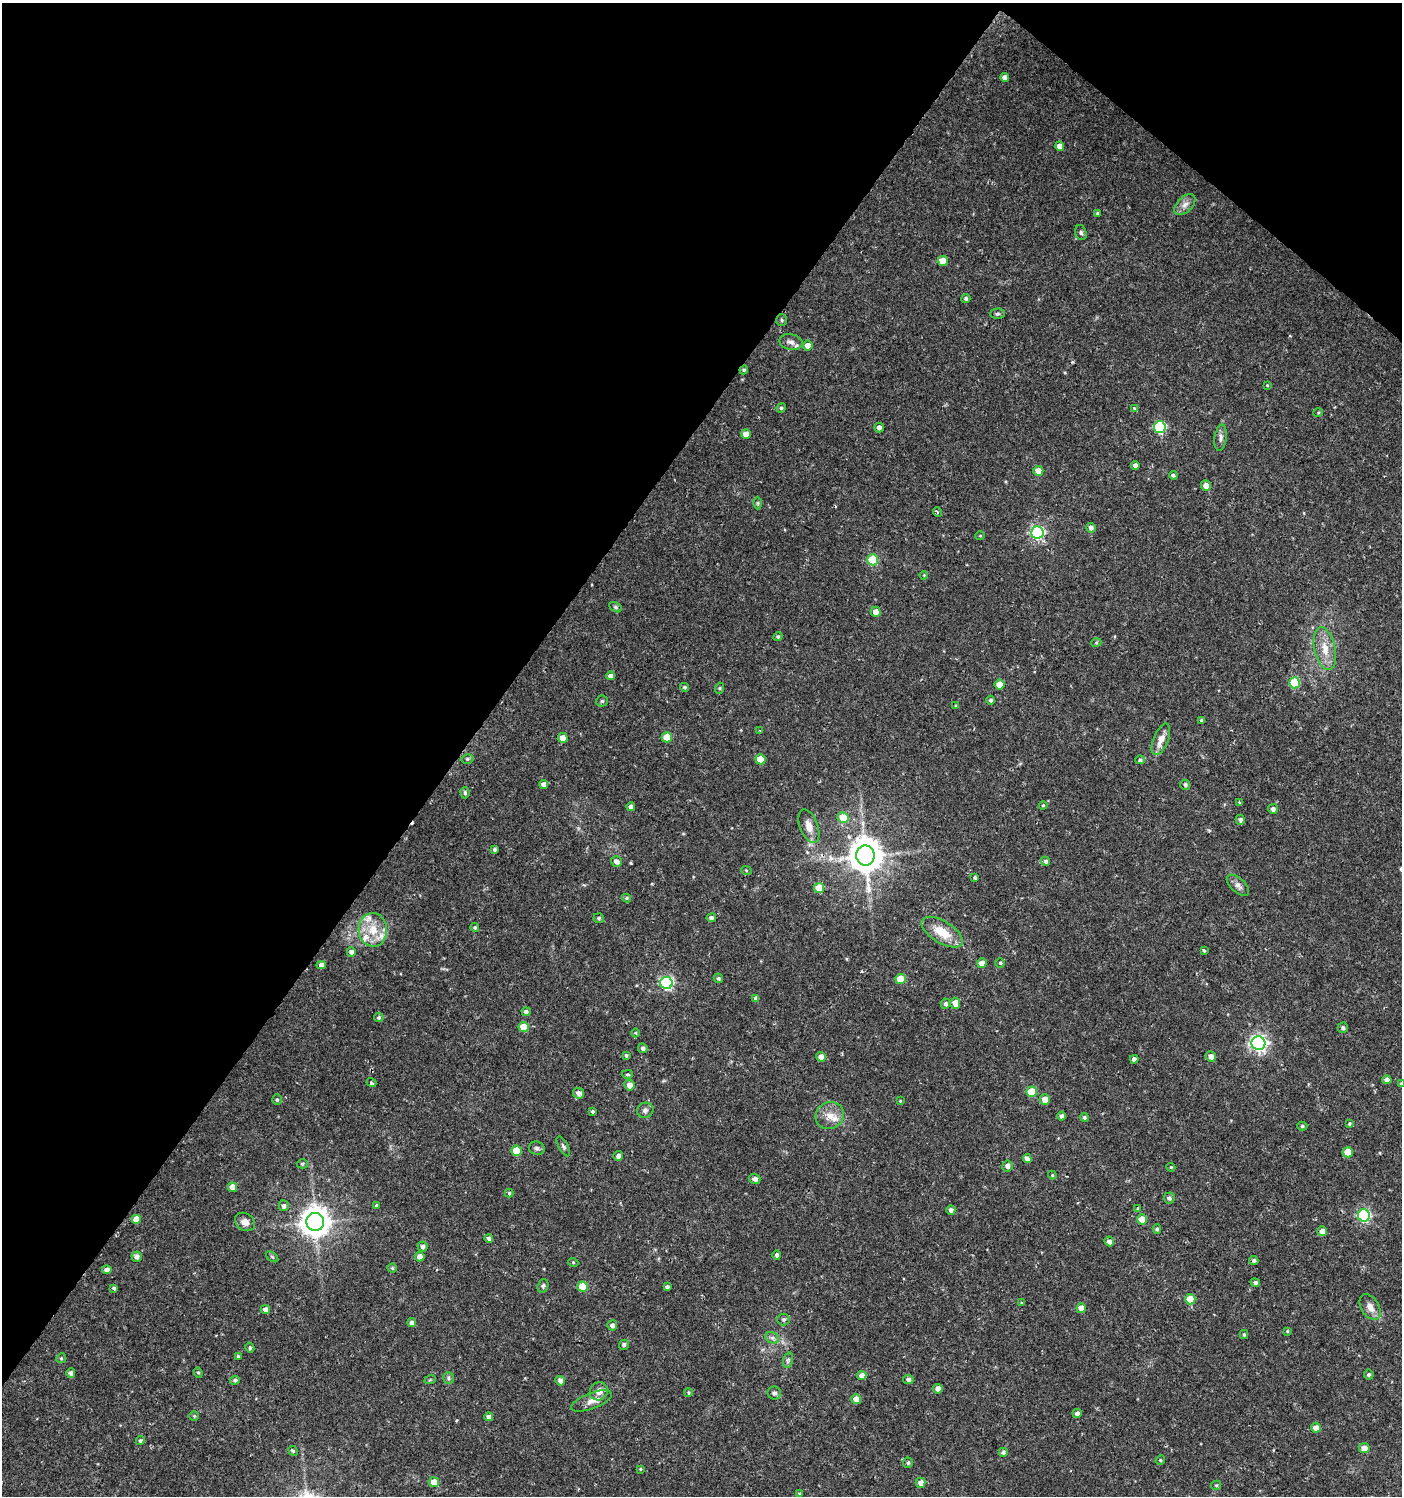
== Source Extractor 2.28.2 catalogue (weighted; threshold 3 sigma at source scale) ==
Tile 2 of 4 x 4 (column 2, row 1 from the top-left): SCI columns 1643-3042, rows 4483-5976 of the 6033 x 6002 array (HDU 1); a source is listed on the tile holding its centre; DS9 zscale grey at full resolution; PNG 1404 x 1498 px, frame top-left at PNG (2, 3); each listed source drawn as its Kron ellipse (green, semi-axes under 4 px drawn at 4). Shown black and unused: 37% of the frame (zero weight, under 2 of 3 exposures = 1% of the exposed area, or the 3 px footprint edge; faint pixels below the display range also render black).
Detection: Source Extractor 2.28.2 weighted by HDU 2 'WHT'; one run over the whole footprint, this tile lists its part. Background 0.0256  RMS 0.0039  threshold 0.0174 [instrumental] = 3 sigma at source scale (4.5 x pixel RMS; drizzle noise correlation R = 1.50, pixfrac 1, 0.0396/0.0396 arcsec/px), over >= 5 px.
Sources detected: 208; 2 cosmic-ray / hot-pixel residue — neither listed nor drawn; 4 inside a brighter listed object's ellipse — not listed separately; the other 202 listed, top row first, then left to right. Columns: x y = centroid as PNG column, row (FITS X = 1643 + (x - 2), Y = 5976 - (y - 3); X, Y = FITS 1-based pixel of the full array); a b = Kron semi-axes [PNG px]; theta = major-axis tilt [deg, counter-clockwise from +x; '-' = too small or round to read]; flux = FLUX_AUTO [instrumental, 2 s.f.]
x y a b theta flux
1005 78 4 4 - 2.4
1060 146 4 4 - 2.7
1185 205 13 7 45 2.2
1097 213 3 3 - 0.36
1081 233 8 5 -73 0.74
943 261 5 5 - 7.3
966 298 4 4 - 0.79
998 314 7 5 1 0.72
782 320 6 5 - 0.54
791 342 11 8 -14 2
808 346 5 5 - 2.9
744 370 4 4 - 0.46
1267 385 4 3 - 0.31
781 408 5 4 - 0.79
1134 409 4 2 - 0.8
1318 413 5 3 - 0.34
879 427 5 4 - 1.2
1160 427 6 6 - 38
746 434 5 5 - 3.7
1221 438 13 6 82 1.6
1135 465 4 4 - 1.8
1038 471 5 5 - 3.7
1173 475 4 3 - 1.8
1206 486 5 5 - 2.5
758 503 6 4 90 0.46
937 512 5 3 - 0.46
1091 528 5 4 - 1.3
1037 532 6 6 - 61
980 536 5 3 - 0.3
873 560 5 5 - 21
924 575 4 3 - 0.34
615 607 7 4 -28 0.67
876 612 5 5 - 3.2
778 637 4 4 - 0.55
1096 643 5 3 - 0.38
1325 649 22 10 -77 5.9
610 676 4 4 - 1.4
1294 683 5 5 - 17
1000 684 5 5 - 6
684 687 4 4 - 0.59
720 688 5 3 - 0.4
991 700 4 4 - 0.82
602 701 6 5 - 0.64
956 706 3 2 - 0.41
1202 720 3 3 - 0.67
760 731 3 2 - 0.37
667 737 5 5 - 7.1
563 738 5 5 - 4.9
1161 739 17 7 68 3.7
467 759 6 5 - 0.68
760 759 5 5 - 7.1
1140 760 5 4 - 0.72
544 784 4 4 - 2
1185 785 5 4 - 0.8
465 793 6 4 -89 0.76
1239 803 4 3 - 0.45
1043 805 4 3 - 0.5
631 807 4 4 - 1.4
1273 809 5 5 - 1.1
843 818 5 5 - 7.9
1240 820 5 4 - 1.1
809 826 17 9 -69 3.9
495 849 4 3 - 0.72
865 856 10 9 - 790
616 861 6 5 - 1.8
1046 861 5 4 - 0.91
746 870 5 3 - 0.36
975 877 3 3 - 0.63
1238 885 13 7 -42 1.8
819 888 5 5 - 7.7
626 898 4 4 - 0.5
599 918 5 5 - 0.73
711 918 5 4 - 0.9
475 928 4 4 - 0.62
373 930 17 14 -86 8
942 932 23 11 -32 8.6
1204 950 3 3 - 1
351 952 4 4 - 1.4
982 963 5 4 - 3.6
1000 963 4 4 - 0.51
321 965 5 4 - 2.5
718 978 5 4 - 0.7
901 979 5 5 - 9.9
666 983 6 6 - 52
756 998 4 4 - 1.5
955 1003 5 5 - 4.1
945 1004 5 5 - 0.99
526 1012 4 4 - 1.1
379 1017 4 4 - 0.72
524 1027 5 5 - 8.1
1343 1028 5 5 - 0.86
636 1033 4 3 - 0.37
1258 1043 7 7 - 120
643 1048 5 4 - 1.1
626 1055 4 3 - 0.62
1211 1056 5 5 - 1.9
821 1057 5 5 - 2.3
1134 1059 4 4 - 4.4
627 1074 5 4 - 0.55
1387 1080 4 4 - 2.2
371 1083 5 3 - 0.72
1401 1084 4 3 - 0.67
629 1085 5 5 - 2.5
1032 1092 5 5 - 13
579 1093 5 5 - 1.9
1045 1099 5 5 - 3.4
277 1100 5 4 - 0.61
900 1101 4 4 - 0.33
645 1110 8 7 - 1.2
592 1111 3 3 - 0.58
830 1115 14 13 - 4.5
1062 1116 4 4 - 1.4
1084 1117 4 4 - 0.78
1349 1124 3 3 - 1
1302 1126 5 4 - 0.64
563 1146 11 4 -62 0.88
537 1148 8 6 -16 0.98
516 1151 5 5 - 10
1348 1152 5 5 - 6
618 1156 5 4 - 1.4
1027 1159 4 4 - 2.2
302 1164 6 4 -1 0.56
1007 1166 5 5 - 1.7
1171 1167 4 4 - 0.4
1052 1175 4 4 - 0.4
755 1179 6 5 - 1.4
232 1187 5 4 - 3.6
509 1193 4 4 - 0.65
1169 1198 5 5 - 0.97
376 1205 4 4 - 0.55
284 1206 5 5 - 1.2
1138 1208 3 3 - 1.4
951 1210 5 4 - 1.3
1364 1215 6 6 - 53
1142 1219 5 5 - 5.9
137 1220 5 5 - 7.5
245 1222 11 8 -36 2.5
315 1222 9 9 - 540
1157 1229 4 4 - 0.76
1322 1231 5 5 - 2.7
489 1238 4 4 - 1.1
1109 1241 5 4 - 1.6
423 1246 5 5 - 1.1
777 1255 4 4 - 1
137 1257 5 5 - 1.6
272 1257 7 3 -37 0.54
420 1257 5 4 - 2.3
1254 1260 4 4 - 0.75
573 1262 5 3 - 0.36
392 1268 4 4 - 0.48
107 1270 4 4 - 1.6
1255 1283 5 4 - 0.87
543 1286 7 5 72 0.71
582 1287 5 5 - 11
667 1287 4 3 - 0.95
114 1288 4 3 - 0.72
1190 1299 5 5 - 7.6
1022 1303 4 3 - 0.44
1370 1307 14 9 -58 2.9
1081 1308 5 4 - 4.6
265 1309 4 4 - 1.7
783 1319 6 6 - 0.83
412 1323 4 4 - 1.6
612 1325 5 5 - 1.4
1287 1331 4 4 - 0.36
1244 1334 4 3 - 0.5
772 1338 7 5 -28 1
624 1345 5 5 - 1
250 1348 5 4 - 0.7
238 1356 4 3 - 0.55
61 1358 5 4 - 0.52
788 1360 8 5 76 0.84
71 1373 5 4 - 1.3
198 1373 5 4 - 0.5
1369 1374 5 5 - 0.7
862 1376 4 4 - 2.2
448 1378 6 5 - 0.72
908 1379 5 4 - 1.1
235 1380 5 4 - 0.78
430 1380 6 3 19 0.4
560 1381 5 4 - 1.4
938 1389 5 4 - 2
599 1391 9 8 - 3.2
688 1393 4 3 - 0.45
774 1393 7 6 - 1.2
856 1399 5 5 - 3.6
591 1401 21 8 21 3.1
1077 1413 4 4 - 1.5
194 1416 4 4 - 0.42
489 1417 4 4 - 1.7
1316 1428 5 5 - 2.8
140 1441 4 4 - 0.64
1364 1448 5 5 - 3.3
293 1451 5 4 - 0.5
1003 1452 5 5 - 0.88
1160 1460 5 4 - 0.51
908 1463 5 5 - 0.7
640 1469 4 4 - 0.35
434 1482 5 5 - 5.7
921 1483 5 5 - 2.2
1216 1485 5 4 - 0.45
799 1493 4 2 - 0.35
Isophote crosses this tile's border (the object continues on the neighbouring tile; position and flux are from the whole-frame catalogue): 1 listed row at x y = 1401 1084